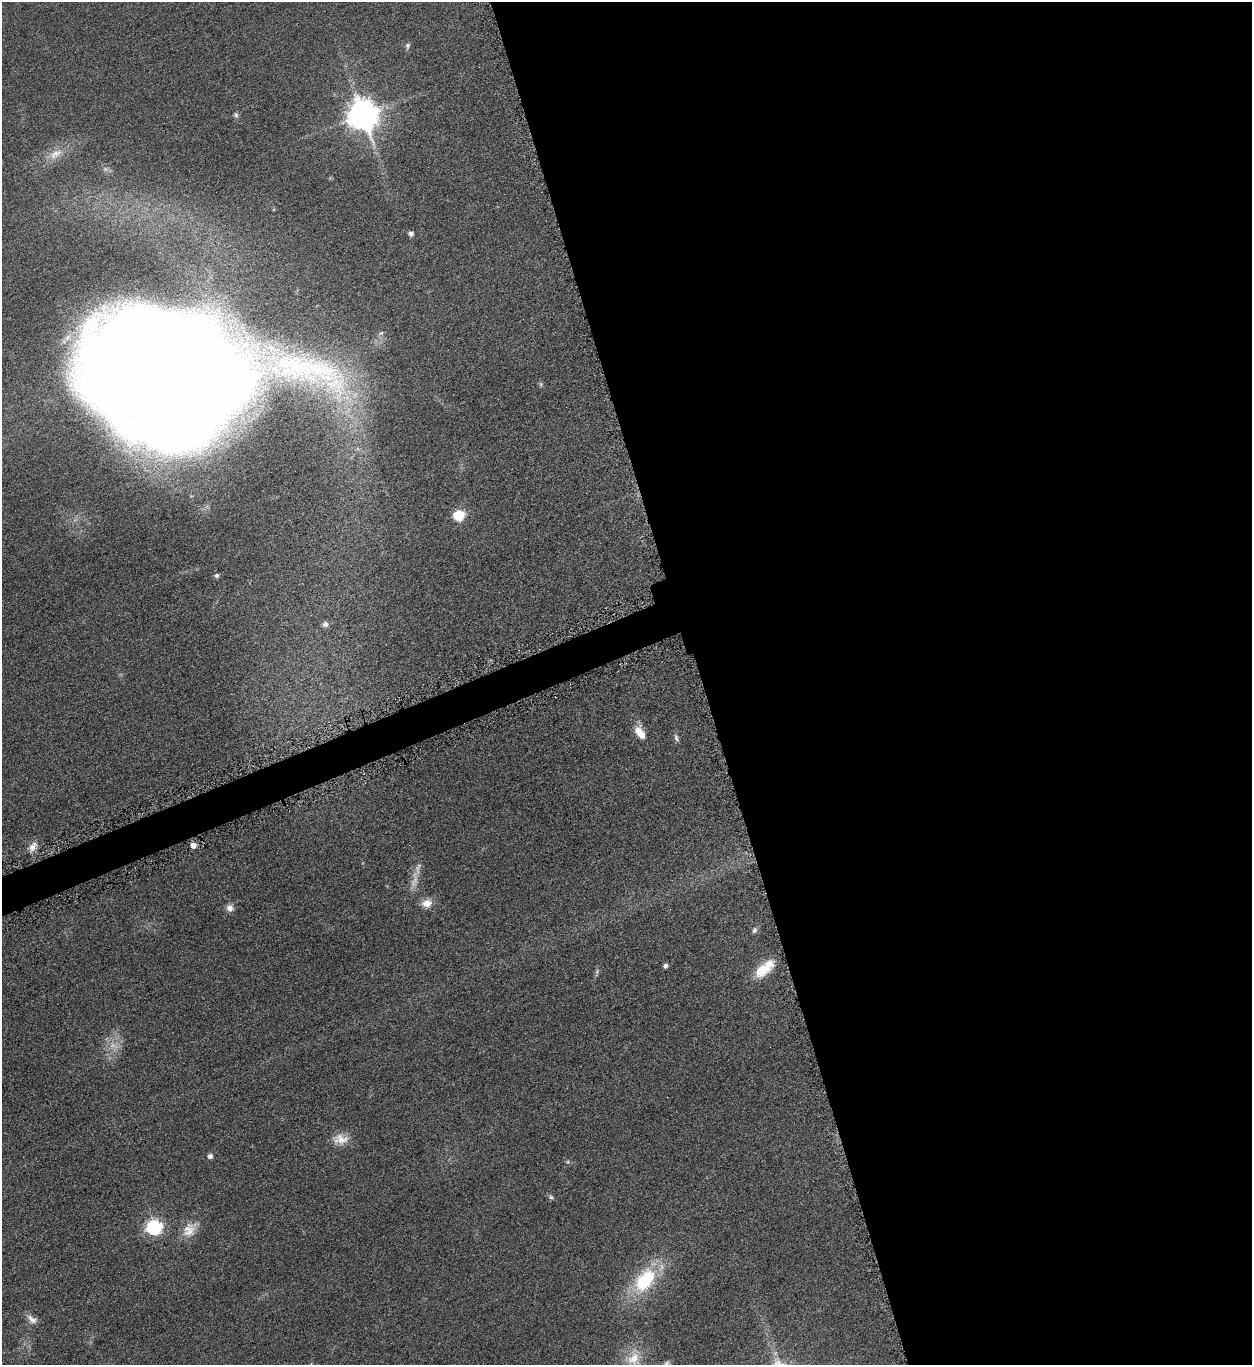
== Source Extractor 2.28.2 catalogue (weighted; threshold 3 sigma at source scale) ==
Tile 8 of 4 x 4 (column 4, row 2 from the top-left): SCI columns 3911-5160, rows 2733-4095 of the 5451 x 5466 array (HDU 1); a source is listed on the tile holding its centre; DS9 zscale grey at full resolution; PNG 1254 x 1367 px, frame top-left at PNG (2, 2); no overlay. Shown black and unused: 46% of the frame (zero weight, under 4 of 8 exposures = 1% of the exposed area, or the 3 px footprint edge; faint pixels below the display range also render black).
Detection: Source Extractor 2.28.2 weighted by HDU 2 'WHT'; one run over the whole footprint, this tile lists its part. Background 0.0847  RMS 0.0079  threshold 0.0324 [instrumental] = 3 sigma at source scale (4.09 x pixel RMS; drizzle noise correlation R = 1.36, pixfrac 0.8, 0.05/0.05 arcsec/px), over >= 5 px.
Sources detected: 30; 2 too faint to see at this stretch — not listed; the other 28 listed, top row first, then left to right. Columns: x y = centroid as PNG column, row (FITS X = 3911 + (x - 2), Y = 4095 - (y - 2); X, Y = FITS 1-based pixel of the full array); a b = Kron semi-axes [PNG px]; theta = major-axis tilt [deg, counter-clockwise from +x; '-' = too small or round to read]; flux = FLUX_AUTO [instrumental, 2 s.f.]
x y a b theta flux
407 46 9 7 89 2
363 114 10 10 - 1300
236 115 7 6 - 1.7
55 154 22 11 31 11
411 233 5 5 - 2.6
170 378 134 88 -6 3900
459 515 7 6 - 46
217 575 5 5 - 1.8
326 624 7 6 - 3.7
640 733 17 9 -58 9.5
676 738 11 5 -68 2.2
193 845 5 5 - 4.9
33 847 14 8 61 5.2
427 903 12 10 13 7.4
230 908 10 9 - 4
754 930 8 6 71 2.1
666 966 5 4 - 2.4
764 969 27 12 42 19
340 1139 22 13 -4 9.6
210 1156 6 6 - 2.1
568 1162 6 5 - 1.1
551 1197 9 5 -24 1.6
154 1227 7 7 - 150
189 1232 24 12 30 10
645 1281 31 19 53 50
32 1319 15 9 -36 4.5
633 1359 28 20 71 20
666 1363 10 7 48 2.6
Isophote crosses this tile's border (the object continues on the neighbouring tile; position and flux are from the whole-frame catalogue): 3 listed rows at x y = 170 378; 633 1359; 666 1363